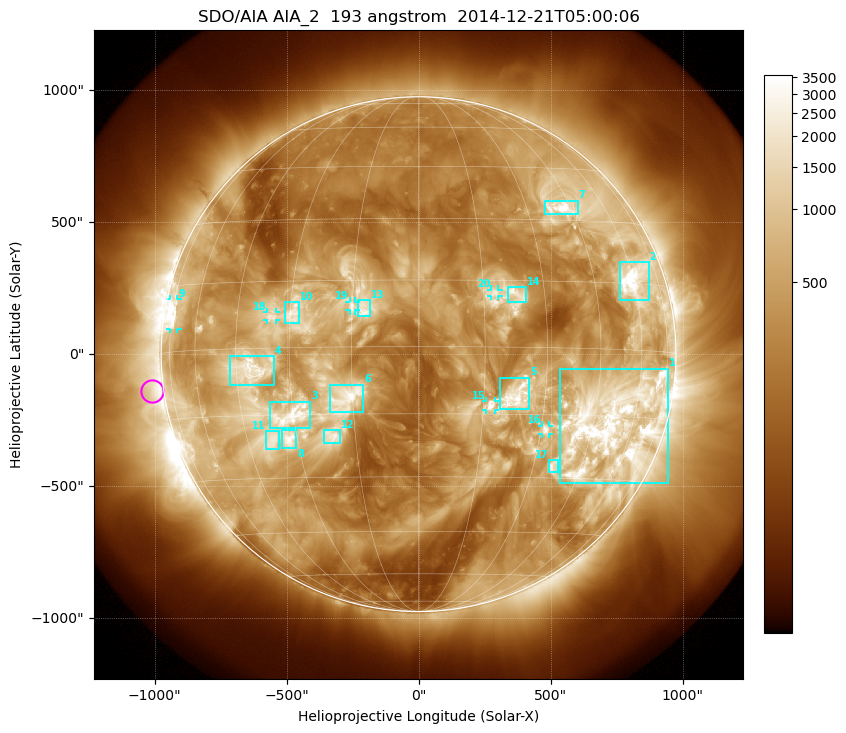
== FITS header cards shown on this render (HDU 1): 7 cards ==
TELESCOP= 'SDO/AIA'
INSTRUME= 'AIA_2'
WAVELNTH=                  193
WAVEUNIT= 'angstrom'
DATE-OBS= '2014-12-21T05:00:06.84'
CTYPE1  = 'HPLN-TAN'
CTYPE2  = 'HPLT-TAN'

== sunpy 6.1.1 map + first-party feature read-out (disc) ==
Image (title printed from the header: SDO/AIA AIA_2  193 angstrom  2014-12-21T05:00:06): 1024 x 1024 px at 2.4 arcsec/px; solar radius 975 arcsec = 406 px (full disc in frame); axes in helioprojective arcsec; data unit not stated in the header (colour bar unlabelled)
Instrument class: DISC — disc imager (sunpy class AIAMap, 193 A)
Bright regions (active regions / flare kernels): reference = the median radial profile (limb darkening/brightening removed); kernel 9 px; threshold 5 sigma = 1219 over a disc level ~346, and >= 1.15x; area >= 12 px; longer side >= 10 px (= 24 arcsec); searched inside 0.97 R_sun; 23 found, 20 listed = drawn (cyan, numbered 1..; 6 of them under ~33 arcsec drawn as corner ticks so the feature stays visible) (cap 20 boxes per figure: the strongest are kept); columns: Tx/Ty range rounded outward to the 5 arcsec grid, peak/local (2 s.f.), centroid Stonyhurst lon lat
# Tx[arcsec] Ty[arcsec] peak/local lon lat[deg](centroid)
1 535..945 -490..-55 18 +52 -17
2 760..870 205..350 14 +60 +16
3 -565..-410 -280..-180 8.9 -30 -15
4 -715..-550 -120..-5 9.6 -40 -5
5 310..420 -210..-85 6.7 +23 -11
6 -335..-205 -220..-115 7.4 -16 -11
7 475..605 530..580 12 +41 +33
8 -520..-460 -355..-285 11 -32 -20
9 -940..-915 95..210 10 -73 +8
10 -510..-450 115..200 7.3 -29 +8
11 -580..-525 -360..-290 7.5 -37 -21
12 -360..-295 -340..-285 6.4 -21 -20
13 -230..-180 145..205 6.4 -12 +8
14 335..410 195..255 6.2 +23 +12
15 255..290 -210..-175 6.4 +17 -13
16 465..495 -305..-270 9.8 +31 -18
17 495..530 -450..-400 6.4 +36 -27
18 -575..-540 130..160 7.3 -35 +7
19 -265..-240 165..200 4.9 -15 +9
20 275..305 220..245 4.4 +18 +12
Off-limb structures (1.02-1.3 R_sun): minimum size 162 px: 5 found; the strongest spans PA ~65..125 deg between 1.02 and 1.3 R_sun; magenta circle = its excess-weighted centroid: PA ~100 deg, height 1.04 R_sun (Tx ~-1010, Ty ~-140 arcsec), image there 2.7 x the reference